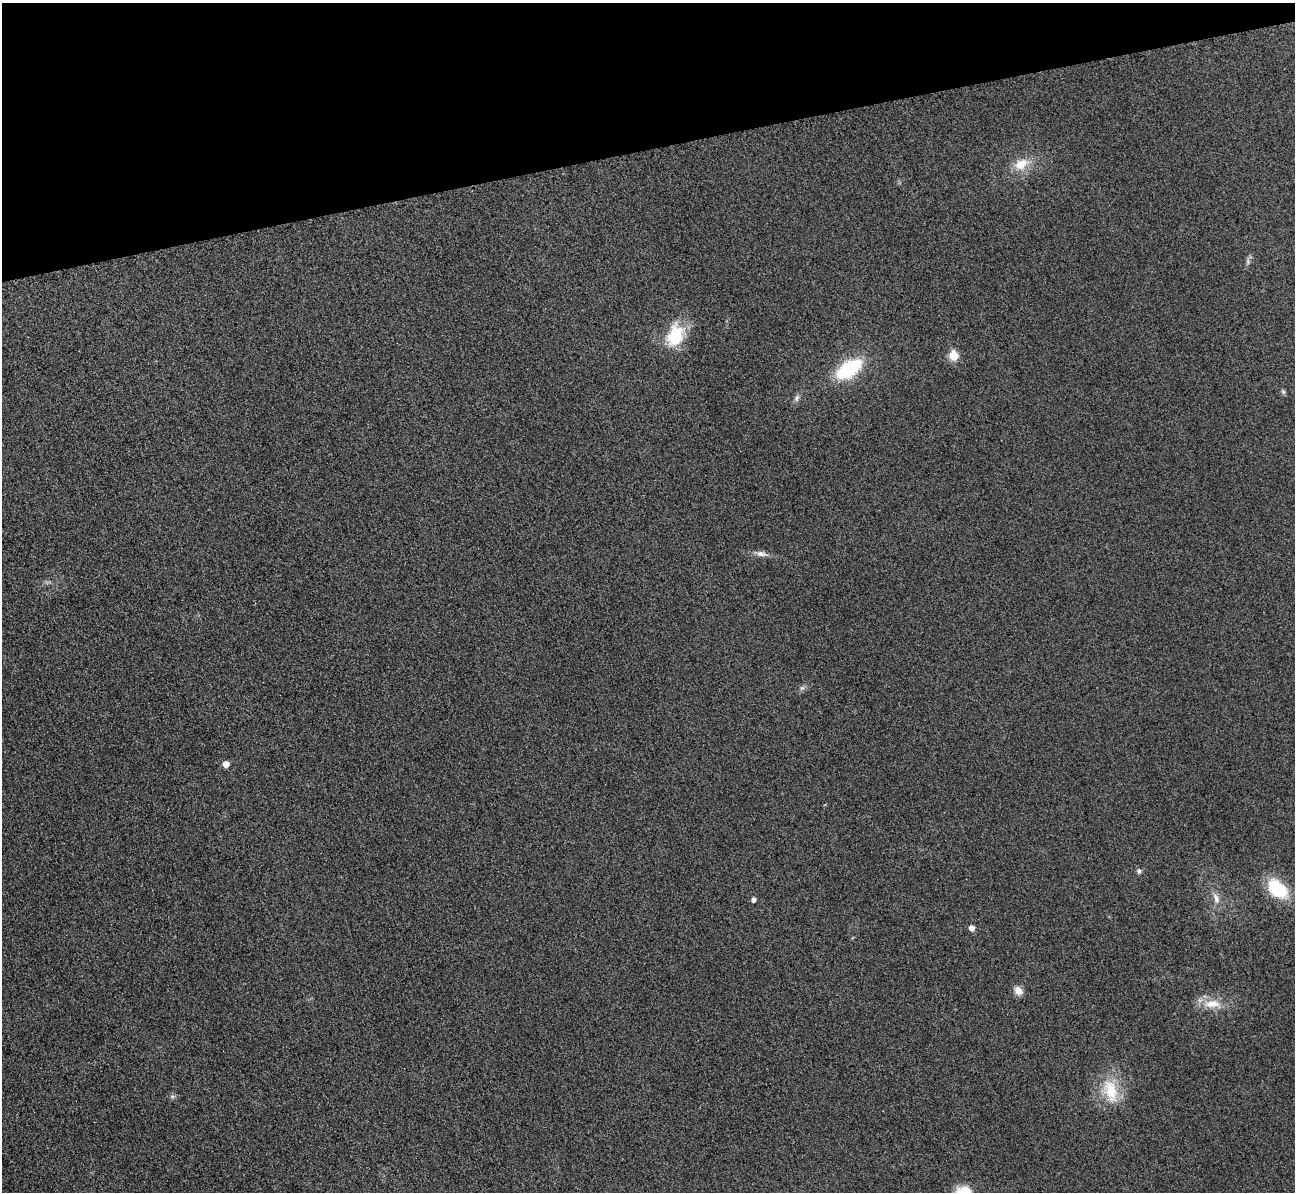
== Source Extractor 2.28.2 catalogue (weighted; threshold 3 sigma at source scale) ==
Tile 3 of 4 x 4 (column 3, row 1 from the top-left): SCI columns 2613-3905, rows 3733-4922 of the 5225 x 5207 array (HDU 1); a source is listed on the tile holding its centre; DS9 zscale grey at full resolution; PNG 1297 x 1194 px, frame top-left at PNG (2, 3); no overlay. Shown black and unused: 12% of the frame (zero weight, under 3 of 4 exposures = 3% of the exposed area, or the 3 px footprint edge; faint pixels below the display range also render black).
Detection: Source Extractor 2.28.2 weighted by HDU 2 'WHT'; one run over the whole footprint, this tile lists its part. Background 0.315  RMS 0.024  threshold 0.108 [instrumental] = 3 sigma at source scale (4.5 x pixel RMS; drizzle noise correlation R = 1.50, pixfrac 1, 0.05/0.05 arcsec/px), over >= 5 px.
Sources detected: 19; all 19 listed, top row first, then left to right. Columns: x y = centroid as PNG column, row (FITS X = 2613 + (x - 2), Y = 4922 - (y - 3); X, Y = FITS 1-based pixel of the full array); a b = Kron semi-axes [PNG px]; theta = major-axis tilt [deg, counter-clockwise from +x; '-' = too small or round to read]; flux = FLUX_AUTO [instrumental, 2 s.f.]
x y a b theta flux
1021 164 22 14 27 44
1248 262 7 6 - 5.9
675 336 30 20 72 92
953 355 5 5 - 110
849 369 30 16 33 150
1283 392 7 5 -70 4.3
797 398 10 5 76 7.5
761 554 16 7 -11 14
802 688 7 6 - 6
226 764 5 5 - 28
1139 871 7 6 - 6.1
1277 889 19 12 -43 140
1216 898 14 8 -72 17
753 899 5 4 - 9.4
972 928 5 4 - 18
1018 991 11 9 -54 17
1212 1004 26 12 -1 43
1111 1091 34 18 -71 85
172 1096 7 5 6 5.3